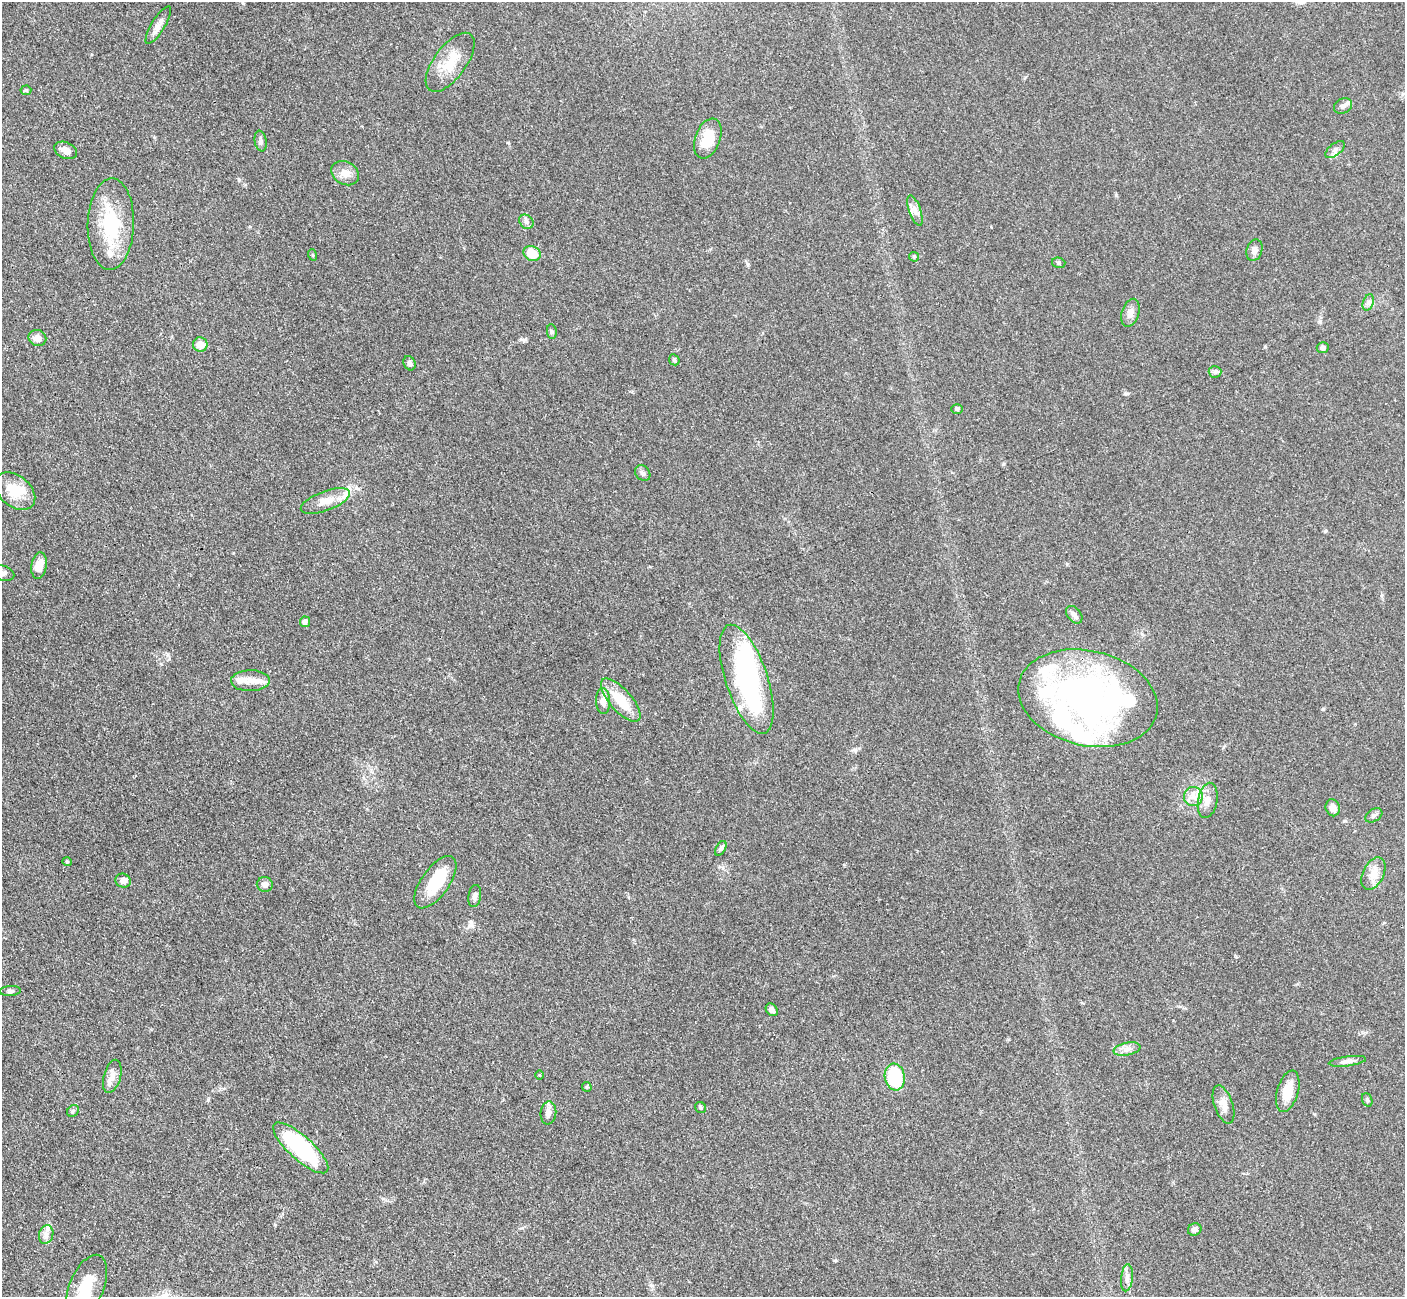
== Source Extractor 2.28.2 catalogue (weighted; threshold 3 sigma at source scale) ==
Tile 7 of 4 x 4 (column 3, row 2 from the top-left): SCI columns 2824-4226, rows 2886-4180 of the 5647 x 5638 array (HDU 1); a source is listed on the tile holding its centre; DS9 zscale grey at full resolution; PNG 1407 x 1299 px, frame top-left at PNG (2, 2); each listed source drawn as its Kron ellipse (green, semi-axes under 4 px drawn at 4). Shown black and unused: <1% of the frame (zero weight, under 3 of 4 exposures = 2% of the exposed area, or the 3 px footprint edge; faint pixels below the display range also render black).
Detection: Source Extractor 2.28.2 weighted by HDU 2 'WHT'; one run over the whole footprint, this tile lists its part. Background 0.0828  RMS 0.0058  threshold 0.0259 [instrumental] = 3 sigma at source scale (4.5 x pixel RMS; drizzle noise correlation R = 1.50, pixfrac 1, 0.05/0.05 arcsec/px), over >= 5 px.
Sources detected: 82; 4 inside a brighter object's white glare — neither listed nor drawn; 9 inside a brighter listed object's ellipse — not listed separately; the other 69 listed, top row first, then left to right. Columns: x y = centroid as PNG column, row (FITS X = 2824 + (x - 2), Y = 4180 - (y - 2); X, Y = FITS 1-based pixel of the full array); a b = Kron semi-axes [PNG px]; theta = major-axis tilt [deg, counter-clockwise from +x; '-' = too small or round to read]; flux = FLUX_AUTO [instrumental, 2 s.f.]
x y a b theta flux
158 25 21 6 59 4.2
450 62 35 16 54 15
26 90 5 5 - 0.83
1343 106 9 7 28 2.1
708 138 21 12 69 14
261 141 10 6 -80 1.7
1335 149 11 6 38 2.3
66 150 12 8 -24 4.1
345 173 15 11 -30 5.4
915 210 16 6 -70 3.2
526 222 8 6 -46 1.7
111 224 46 23 88 35
1254 250 11 7 72 3.3
532 253 9 7 -28 12
313 255 6 3 -71 0.62
914 257 5 4 - 0.63
1059 263 7 5 -14 1
1368 302 8 5 70 1.7
1130 313 14 8 72 4.3
552 332 7 4 -83 0.97
37 338 9 8 - 4.1
200 345 7 7 - 5.7
1323 348 6 5 - 1.6
674 360 6 5 - 0.83
410 363 7 5 -66 1.7
1215 372 6 6 - 1.4
957 409 6 5 - 0.93
643 473 8 7 - 1.7
15 491 23 15 -39 15
325 501 26 9 20 7.9
39 566 13 7 81 6.8
2 573 12 7 -16 2.7
1074 615 10 6 -51 2.2
305 622 5 5 - 2.4
747 679 57 21 -71 83
250 681 19 10 1 7.7
1088 698 71 47 -13 220
621 700 27 11 -49 16
603 701 13 7 -88 4.7
1193 797 9 9 - 4.3
1208 800 18 9 79 5.5
1333 808 8 7 - 3.7
1374 815 9 6 33 1.7
721 848 8 4 61 1.4
67 862 4 4 - 0.64
1373 874 17 10 63 6.6
123 881 7 7 - 2.9
435 882 30 14 55 23
265 884 8 7 - 2.7
475 896 11 6 81 2.2
10 991 10 5 3 1.5
772 1010 7 5 -48 2.9
1127 1049 13 6 12 3.2
1347 1061 19 5 8 2.6
540 1075 4 3 - 0.49
112 1076 17 8 75 4.3
895 1077 13 10 -81 33
587 1087 5 4 - 0.72
1288 1091 21 10 74 11
1367 1100 7 5 -69 0.94
1224 1104 20 9 -71 5.4
700 1107 6 5 - 1.1
73 1111 6 5 - 1
548 1113 11 8 84 2.8
301 1148 35 12 -42 60
1195 1229 7 6 - 2.1
46 1235 9 7 75 2.9
1127 1278 13 6 84 2.6
87 1286 34 17 67 17
Isophote crosses this tile's border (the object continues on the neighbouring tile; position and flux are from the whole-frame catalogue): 2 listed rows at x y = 2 573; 87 1286
Unlisted compact peaks at least as high as the median listed source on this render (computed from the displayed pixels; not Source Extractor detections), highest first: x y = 168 655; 1323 709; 239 180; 524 340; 1125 394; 1116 195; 1265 347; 1325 531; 1003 464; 748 264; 855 750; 161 664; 1345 821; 383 1199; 1067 564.